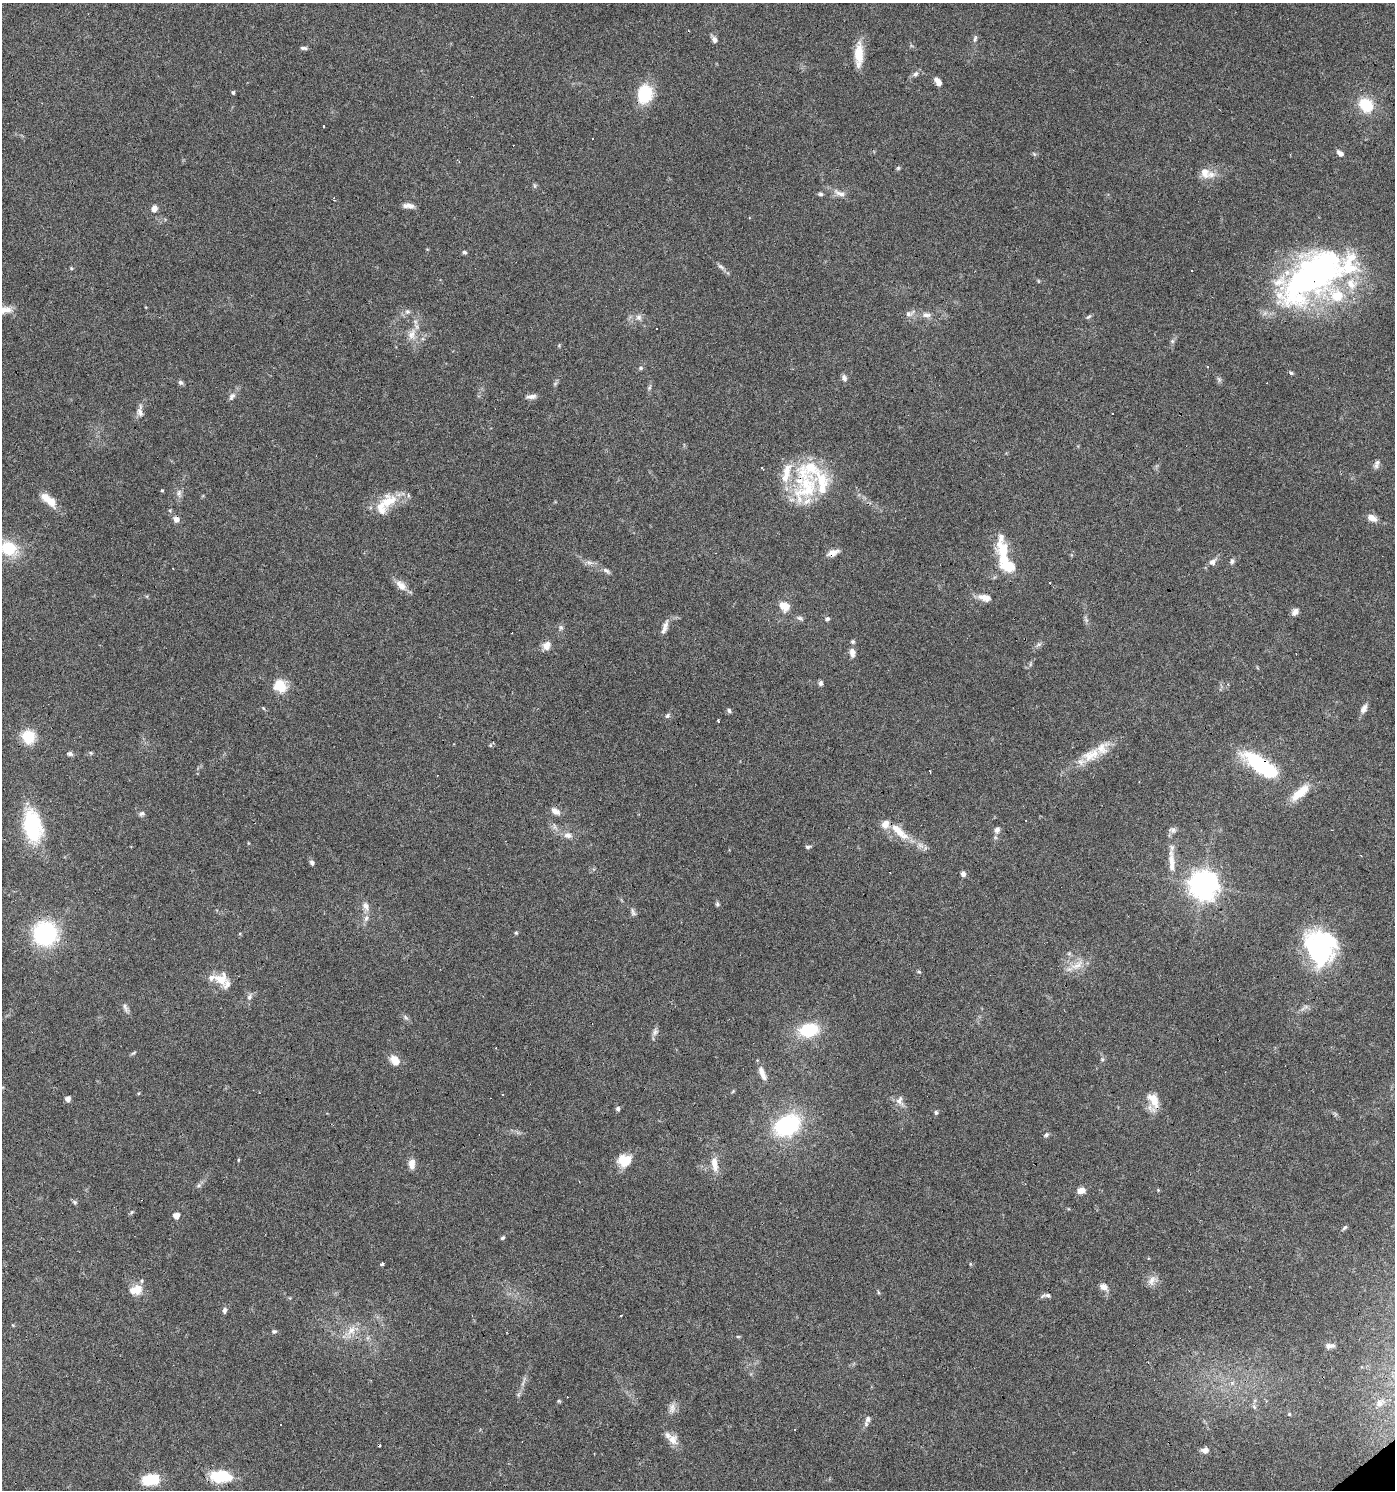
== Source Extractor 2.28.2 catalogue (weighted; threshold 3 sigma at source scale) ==
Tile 6 of 4 x 4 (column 2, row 2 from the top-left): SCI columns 1583-2975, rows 2977-4464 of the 5891 x 5955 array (HDU 1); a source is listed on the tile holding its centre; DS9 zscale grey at full resolution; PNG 1397 x 1492 px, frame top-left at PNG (2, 3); no overlay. Shown black and unused: <1% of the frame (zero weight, under 3 of 6 exposures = <1% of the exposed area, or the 3 px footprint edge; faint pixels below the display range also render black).
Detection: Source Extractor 2.28.2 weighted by HDU 2 'WHT'; one run over the whole footprint, this tile lists its part. Background 0.0616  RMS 0.0035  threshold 0.0143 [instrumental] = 3 sigma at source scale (4.09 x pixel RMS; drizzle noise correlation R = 1.36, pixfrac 0.8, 0.0396/0.0396 arcsec/px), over >= 5 px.
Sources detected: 202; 6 inside a brighter object's white glare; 21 cosmic-ray / hot-pixel residue — not listed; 20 inside a brighter listed object's ellipse — not listed separately; the other 155 listed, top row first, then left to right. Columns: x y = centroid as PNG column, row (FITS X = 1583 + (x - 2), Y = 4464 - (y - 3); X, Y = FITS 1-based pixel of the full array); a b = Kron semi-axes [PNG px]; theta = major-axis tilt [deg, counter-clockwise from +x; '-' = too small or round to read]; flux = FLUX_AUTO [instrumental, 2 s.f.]
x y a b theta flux
715 39 8 6 -58 1.4
975 39 9 5 71 0.78
303 48 9 4 -21 0.69
859 54 30 10 89 6.2
915 74 7 6 - 0.98
938 81 10 6 -54 1.9
233 92 4 3 - 0.45
645 94 24 18 76 11
1366 105 12 10 -51 13
323 127 3 3 - 0.7
1340 153 8 5 -40 1.6
1034 154 7 4 -45 0.48
898 168 6 4 -90 0.47
1204 172 15 11 -64 3.8
535 186 7 4 -89 0.51
840 193 17 8 -24 2.4
821 194 6 5 - 0.65
409 206 13 5 -4 1.9
154 208 8 7 - 1.7
465 252 5 5 - 0.63
721 267 12 5 -34 1.1
71 268 5 4 - 0.38
1192 270 3 3 - 0.6
1311 276 84 39 37 100
1038 281 6 3 -71 0.31
4 310 19 9 1 3.8
407 312 8 7 - 1
909 313 14 7 22 1.6
927 315 12 7 -6 1.7
639 317 9 8 - 1.4
1089 317 8 4 35 0.55
412 334 17 10 67 3.5
1172 341 6 6 - 0.64
641 368 6 5 - 0.58
1291 372 6 3 -21 0.48
844 378 9 7 -65 1.1
180 382 7 5 -43 0.71
649 388 7 4 59 0.58
232 396 12 7 54 1.4
531 397 14 5 7 1.4
140 411 18 7 -88 1.8
1112 414 3 3 - 0.49
1377 462 10 6 78 1.2
762 468 4 3 - 0.88
807 487 51 32 52 26
162 490 3 3 - 0.51
179 493 10 6 89 1.2
51 501 19 10 -42 4.3
388 501 27 18 37 8.3
170 510 5 3 - 0.32
1372 518 11 7 -26 2.7
176 519 7 6 - 1.9
9 548 18 15 -27 12
1003 550 33 14 -78 11
833 553 15 7 19 2.3
1232 561 8 6 67 0.79
1212 562 8 7 - 1.3
606 571 12 5 -34 1
401 585 17 10 -45 2.9
985 597 17 8 -13 3.1
784 606 10 8 -31 4.9
1295 612 10 7 60 1.6
800 618 8 6 -16 0.8
827 619 6 5 - 0.72
561 627 7 6 - 0.78
665 627 20 6 71 2
853 642 6 5 - 0.56
547 645 11 9 58 2.6
1038 645 10 4 30 0.8
852 652 10 6 -83 2.1
820 683 7 5 74 0.77
280 686 14 13 - 7.1
263 708 5 4 - 0.37
1364 709 12 7 64 1.8
729 711 7 5 -44 0.66
667 715 7 6 - 0.69
718 720 3 3 - 1.6
28 737 6 6 - 39
490 745 6 4 -90 0.47
91 753 5 5 - 0.44
70 754 8 6 -6 0.85
1091 755 28 16 25 7.7
1258 762 37 15 -32 22
1300 792 26 9 41 7
555 811 13 8 -32 2
142 813 8 6 23 0.83
32 827 30 16 -79 31
997 830 8 8 - 1.4
899 831 34 10 -42 7.5
568 835 11 8 -5 1.9
808 847 8 4 10 0.63
1171 862 37 8 -87 5.2
312 863 6 5 - 0.93
963 874 5 4 - 1.5
1203 885 9 9 - 400
717 904 6 5 - 0.56
366 906 12 8 -76 1.9
633 912 12 5 -70 0.93
45 933 21 20 - 36
516 933 5 4 - 0.38
240 934 5 3 - 0.34
1319 948 38 31 22 29
1077 965 22 8 23 3.9
919 972 6 4 -3 0.41
221 979 19 16 -18 5.4
249 997 10 6 67 1.2
125 1008 14 5 -67 1.1
406 1017 8 5 -45 0.79
809 1030 16 12 10 17
655 1032 11 6 74 1.2
133 1053 8 4 35 0.49
1102 1059 6 4 -46 0.46
395 1060 13 9 -49 3.4
762 1073 19 7 -68 2.7
733 1091 5 4 - 0.35
503 1094 3 3 - 0.6
68 1099 5 4 - 1.8
1153 1099 19 11 -58 5
900 1100 17 8 -85 2.1
618 1109 5 5 - 0.75
936 1112 6 5 - 0.6
787 1125 22 15 30 36
1046 1135 7 5 45 0.67
238 1160 5 3 - 0.32
625 1160 15 13 16 6.4
412 1164 12 7 85 2.6
714 1164 21 8 -83 3.5
198 1185 7 6 - 0.74
1081 1190 9 6 6 2.8
1158 1190 4 4 - 0.29
75 1202 7 5 -44 0.61
131 1212 6 4 60 0.46
176 1215 5 5 - 3.5
1345 1228 8 4 42 0.61
503 1238 6 5 - 0.55
382 1264 3 3 - 3.4
1152 1280 16 8 71 2.1
1104 1287 12 8 -24 2
137 1289 15 12 85 3.8
878 1292 6 4 -71 0.36
1048 1295 7 7 - 0.87
224 1310 8 5 82 0.96
351 1330 19 9 55 3.5
274 1331 7 5 8 0.62
738 1337 6 4 0 0.34
1329 1346 11 6 6 1.3
559 1401 5 4 - 0.39
672 1408 14 9 79 2
1289 1414 5 4 - 0.36
868 1419 9 7 63 1.3
794 1430 3 3 - 0.62
673 1439 16 12 -55 3.2
1205 1450 10 8 4 1.5
220 1476 22 12 -2 14
147 1480 20 14 -10 6.8
Overlapping masked pixels (flux is a lower limit): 5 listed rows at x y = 1311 276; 807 487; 833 553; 1258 762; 1153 1099
Isophote crosses this tile's border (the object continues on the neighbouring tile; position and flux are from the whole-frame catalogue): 2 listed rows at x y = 4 310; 9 548